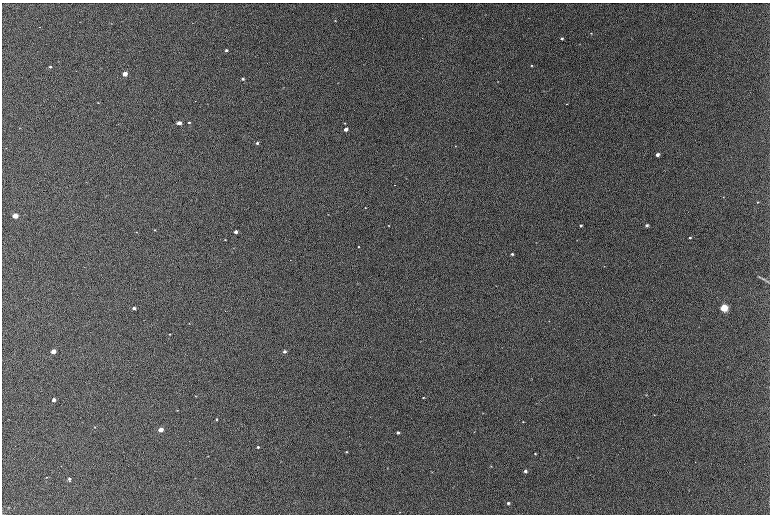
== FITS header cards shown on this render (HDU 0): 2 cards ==
NAXIS1  =                  768 / length of data axis 1
NAXIS2  =                  512 / length of data axis 2

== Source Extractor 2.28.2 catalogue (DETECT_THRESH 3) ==
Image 768 x 512 px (HDU 0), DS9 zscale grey, 1 PNG px = 1 image px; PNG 772 x 516 px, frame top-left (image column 1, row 512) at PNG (2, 3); no overlay
Background 306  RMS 11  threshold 33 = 3 sigma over >= 5 px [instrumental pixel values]
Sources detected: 34; all 34 listed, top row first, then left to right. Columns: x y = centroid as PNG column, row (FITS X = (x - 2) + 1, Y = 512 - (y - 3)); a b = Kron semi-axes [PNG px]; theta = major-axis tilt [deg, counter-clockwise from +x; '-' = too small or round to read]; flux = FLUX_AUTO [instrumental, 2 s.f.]
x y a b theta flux
562 39 3 3 - 1500
226 50 3 3 - 1400
50 67 4 3 - 1000
125 74 4 3 - 8500
242 79 4 3 - 1300
189 122 3 2 - 660
179 123 4 3 - 5300
346 129 3 3 - 5200
257 143 3 3 - 1200
657 155 3 3 - 3100
394 185 2 2 - 1300
758 202 3 3 - 490
15 216 4 4 - 11000
647 225 3 3 - 1300
581 226 3 3 - 1200
235 232 3 3 - 2300
690 238 3 2 - 820
512 254 3 3 - 1200
763 279 17 2 -30 1400
134 308 3 3 - 1800
724 308 4 4 - 55000
53 351 4 4 - 6300
284 351 4 3 - 1900
423 398 3 2 - 460
54 400 3 3 - 2600
216 419 3 2 - 640
160 430 4 4 - 7900
398 433 3 3 - 1400
258 447 3 3 - 830
346 452 3 2 - 530
535 454 2 2 - 540
525 471 3 3 - 2300
69 479 4 3 - 1100
508 503 4 4 - 1200

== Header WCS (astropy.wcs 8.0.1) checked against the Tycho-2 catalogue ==
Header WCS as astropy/WCSLIB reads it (CRVAL/CRPIX/CD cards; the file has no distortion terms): RA---TAN/DEC--TAN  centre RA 21:06:05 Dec +52:45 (316.52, +52.75 deg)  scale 1.59 arcsec/px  FOV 20.3' x 13.6'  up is +174 deg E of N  parity flipped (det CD > 0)
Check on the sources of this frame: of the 34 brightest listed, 3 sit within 1.6 arcsec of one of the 6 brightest Tycho-2 stars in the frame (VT <= 11.69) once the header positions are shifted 0.97 arcsec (0.62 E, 0.74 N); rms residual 0.43 arcsec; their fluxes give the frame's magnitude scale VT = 21.52 - 2.5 log10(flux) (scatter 0.02 mag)
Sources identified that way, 3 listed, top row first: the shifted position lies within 1.6 arcsec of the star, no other Tycho-2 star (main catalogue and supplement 1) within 3.2 arcsec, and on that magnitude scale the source's flux lands within +1.5 / -3 mag of the star's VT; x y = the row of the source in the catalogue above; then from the Tycho-2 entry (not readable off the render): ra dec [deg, ICRS J2000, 3 dp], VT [Tycho-2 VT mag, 2 dp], TYC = Tycho-2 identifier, HIP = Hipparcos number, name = IAU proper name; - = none
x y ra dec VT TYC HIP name
125 74 316.724 +52.677 11.69 3953-1024-1 - -
15 216 316.793 +52.744 11.39 3953-1228-1 - -
724 308 316.272 +52.750 10.23 3952-466-1 - -